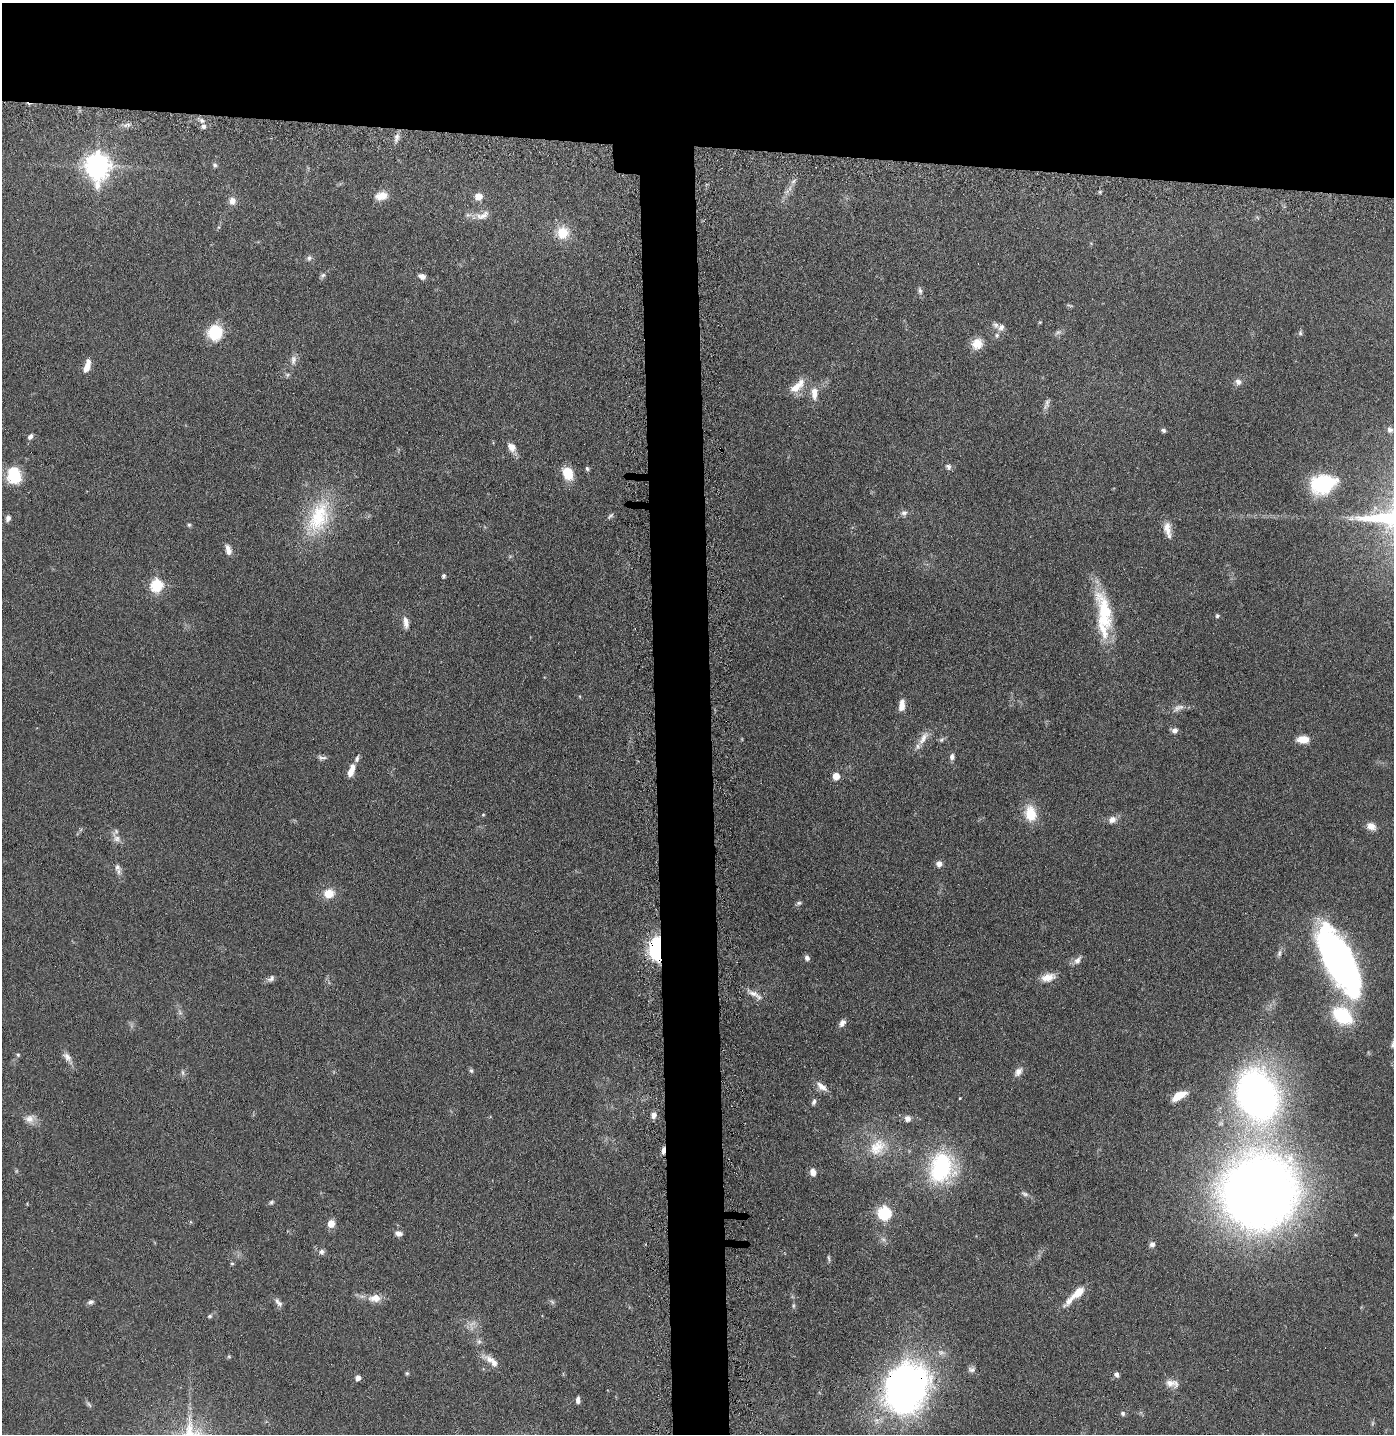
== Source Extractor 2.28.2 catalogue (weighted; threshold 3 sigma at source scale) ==
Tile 2 of 3 x 3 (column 2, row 1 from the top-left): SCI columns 1489-2880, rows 2890-4321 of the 4368 x 4346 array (HDU 1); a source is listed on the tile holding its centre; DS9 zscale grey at full resolution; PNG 1396 x 1436 px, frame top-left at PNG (2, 3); no overlay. Shown black and unused: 14% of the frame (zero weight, under 5 of 9 exposures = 4% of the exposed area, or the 3 px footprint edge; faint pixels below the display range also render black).
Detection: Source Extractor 2.28.2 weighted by HDU 2 'WHT'; one run over the whole footprint, this tile lists its part. Background 0.102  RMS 0.0043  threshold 0.0175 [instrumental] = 3 sigma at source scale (4.09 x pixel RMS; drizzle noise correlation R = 1.36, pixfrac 0.8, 0.05/0.05 arcsec/px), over >= 5 px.
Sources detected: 135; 3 too faint to see at this stretch — not listed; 6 inside a brighter listed object's ellipse — not listed separately; the other 126 listed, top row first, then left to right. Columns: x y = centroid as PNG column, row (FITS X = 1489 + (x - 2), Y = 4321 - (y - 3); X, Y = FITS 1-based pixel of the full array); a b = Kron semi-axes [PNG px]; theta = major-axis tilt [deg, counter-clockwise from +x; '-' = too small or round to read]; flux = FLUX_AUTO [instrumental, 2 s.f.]
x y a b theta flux
128 125 8 3 -31 0.81
204 126 7 7 - 1.7
397 137 12 7 81 1.8
97 165 10 8 -87 390
215 165 7 5 -32 0.84
793 181 10 6 51 1.4
381 196 17 10 10 4.4
478 197 9 9 - 3.2
232 201 9 8 - 2.7
482 215 21 10 18 3.9
563 232 15 13 75 8.9
309 258 8 7 - 1.2
323 275 7 6 - 0.96
422 276 9 6 -21 1.9
920 291 11 5 -77 1.2
1040 322 5 4 - 0.39
1001 327 8 8 - 1.8
215 332 12 11 - 20
1058 332 10 6 21 1.2
1300 333 7 5 79 0.78
997 335 7 6 - 1.1
977 344 11 11 - 5.9
293 360 14 7 81 2.1
87 366 15 6 71 4.1
287 375 7 6 - 0.76
1238 382 8 8 - 1.7
796 387 19 11 31 5.6
814 393 18 9 -90 4.1
1163 430 5 5 - 0.9
1390 430 7 7 - 1.3
30 436 8 5 54 1.3
512 447 12 9 -58 3.2
948 467 9 7 -52 1.2
587 469 6 4 -71 0.67
568 473 13 10 -66 8.6
14 475 17 13 -78 15
1323 484 22 16 16 34
904 513 9 7 19 1.4
610 516 10 4 42 0.82
319 517 52 27 70 29
8 518 7 5 73 1.4
189 525 5 5 - 0.59
1167 529 20 8 -78 3.9
228 550 13 6 -75 2.4
444 576 5 4 - 0.9
156 585 6 6 - 43
1104 613 57 19 -80 24
1217 616 6 5 - 0.67
406 623 17 7 -82 2.5
902 705 14 7 84 3.4
1178 708 17 8 21 2.5
1175 730 7 6 - 1.8
923 738 23 9 58 4.1
1303 739 13 8 1 4.7
942 740 7 5 54 0.83
322 757 13 6 -5 1.3
952 757 8 6 87 1.4
357 758 10 5 73 1.2
350 772 11 7 72 3.3
836 776 7 7 - 3.5
1031 814 17 12 -79 10
483 815 5 3 - 0.36
1112 819 10 8 30 2.6
1371 826 12 9 -29 2.9
117 838 9 8 - 2.1
939 864 7 7 - 2.1
117 867 11 8 -77 1.8
329 893 12 10 19 6
799 903 8 5 1 0.77
656 949 22 11 -90 33
1279 953 10 5 78 1.3
807 958 7 6 - 1.3
1077 960 11 7 53 2.2
1339 961 55 20 -61 220
1048 977 19 10 13 4.3
271 979 11 7 40 1.4
753 993 21 7 -25 3.1
180 1012 7 5 -59 1
1342 1015 19 13 -37 28
842 1023 8 6 54 2.1
18 1055 5 5 - 0.55
67 1057 15 8 -46 2.3
471 1071 6 5 - 0.75
1018 1072 13 8 52 2.5
183 1073 9 4 -89 0.87
822 1086 16 8 -37 3.1
1257 1095 52 39 -71 180
1179 1096 13 6 30 7.5
960 1098 3 2 - 0.29
814 1102 8 5 69 1
654 1115 8 6 84 2.1
29 1119 13 11 -17 3.1
908 1119 8 8 - 2
877 1147 28 20 45 13
663 1150 10 4 86 1.8
941 1168 31 23 72 48
813 1172 9 7 -72 2.4
1259 1192 70 66 47 410
1025 1194 11 5 -22 1.2
271 1202 6 5 - 0.68
885 1213 6 6 - 59
331 1224 8 7 - 4
398 1233 9 6 -12 1.8
1152 1244 7 7 - 1.3
321 1252 8 7 - 1.3
829 1259 10 4 -78 0.71
232 1263 5 4 - 0.52
1078 1292 16 8 42 6.4
375 1298 19 11 3 4.7
91 1302 9 5 17 1.1
278 1302 14 6 -49 1.7
552 1302 8 4 -45 0.77
793 1306 7 5 84 0.72
210 1316 6 5 - 0.73
479 1342 8 6 69 1.1
229 1356 6 4 -1 0.47
489 1359 24 8 -26 3.6
971 1369 10 7 -8 1.3
407 1373 5 5 - 0.59
1116 1374 6 6 - 1.3
358 1378 5 5 - 2.3
1172 1384 18 10 -11 3.3
907 1387 38 30 61 230
578 1400 7 4 -90 1.5
89 1404 11 4 -48 0.86
1123 1413 6 5 - 0.9
Overlapping masked pixels (flux is a lower limit): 3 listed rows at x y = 656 949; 663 1150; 907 1387
Isophote crosses this tile's border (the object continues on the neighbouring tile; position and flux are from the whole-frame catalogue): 1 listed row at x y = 1259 1192